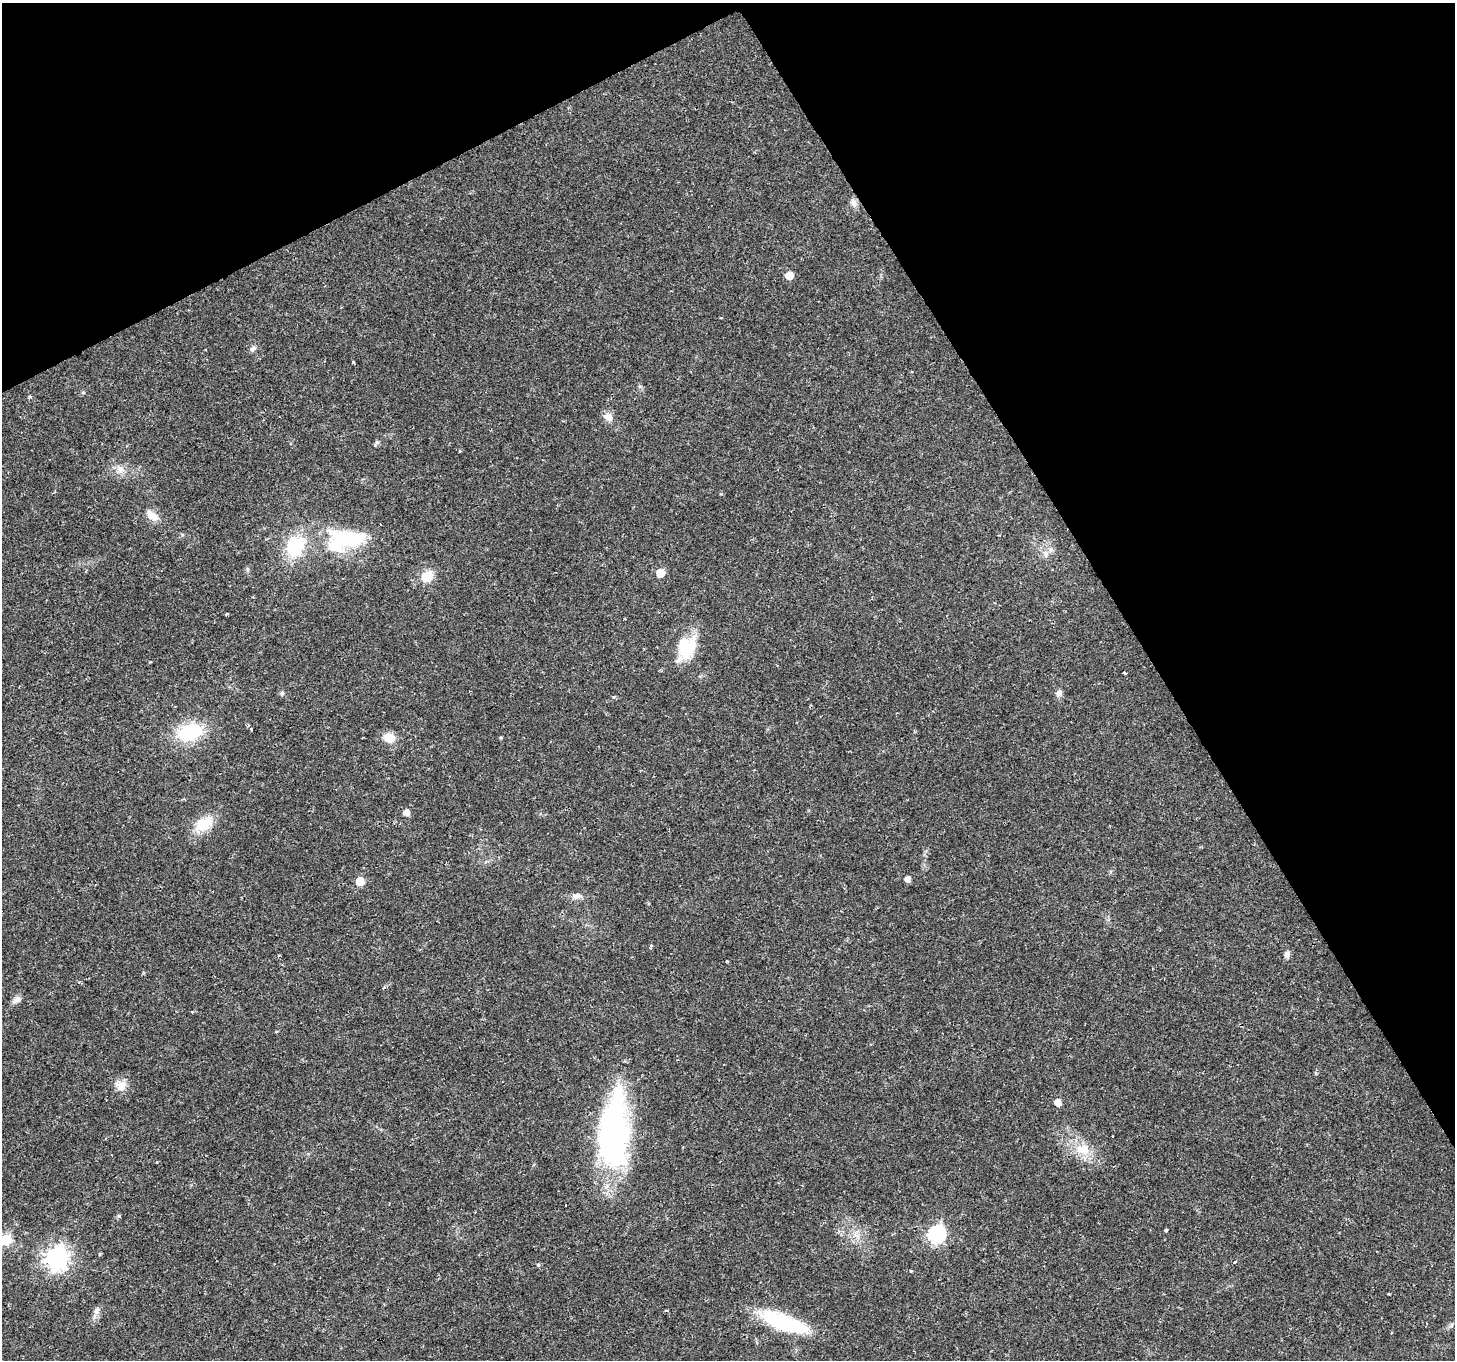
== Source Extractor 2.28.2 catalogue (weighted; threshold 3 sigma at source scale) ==
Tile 3 of 4 x 4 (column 3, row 1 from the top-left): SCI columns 2907-4359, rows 4184-5541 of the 5817 x 5709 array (HDU 1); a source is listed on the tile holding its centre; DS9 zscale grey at full resolution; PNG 1457 x 1362 px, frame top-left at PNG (2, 3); no overlay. Shown black and unused: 28% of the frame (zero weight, under 2 of 3 exposures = <1% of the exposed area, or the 3 px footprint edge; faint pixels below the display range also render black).
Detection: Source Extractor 2.28.2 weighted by HDU 2 'WHT'; one run over the whole footprint, this tile lists its part. Background 0.0332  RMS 0.0032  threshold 0.0143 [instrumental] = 3 sigma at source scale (4.5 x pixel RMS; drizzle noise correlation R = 1.50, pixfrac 1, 0.0396/0.0396 arcsec/px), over >= 5 px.
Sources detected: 53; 1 inside a brighter object's white glare — not listed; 1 inside a brighter listed object's ellipse — not listed separately; the other 51 listed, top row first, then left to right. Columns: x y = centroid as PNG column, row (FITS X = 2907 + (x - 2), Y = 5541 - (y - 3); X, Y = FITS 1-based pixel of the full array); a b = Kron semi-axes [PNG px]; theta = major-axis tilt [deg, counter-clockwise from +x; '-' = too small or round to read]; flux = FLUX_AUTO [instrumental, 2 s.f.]
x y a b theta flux
853 203 14 7 -71 1.5
789 275 5 5 - 5.5
721 318 3 3 - 0.43
253 348 9 6 33 0.95
354 362 3 3 - 5.2
83 392 5 3 - 0.35
608 417 13 10 -17 2.2
376 444 12 4 51 0.64
120 469 11 10 - 2.3
152 516 19 10 -38 3.3
348 539 49 23 1 26
295 546 23 20 64 16
1046 554 10 6 73 1.2
660 573 6 5 - 7.9
427 577 12 10 42 5.8
227 614 3 3 - 1.1
686 647 27 21 70 13
1124 673 4 3 - 1.4
282 693 6 5 - 0.7
1059 693 9 7 33 1.2
614 697 4 3 - 0.58
251 729 3 3 - 0.28
190 732 30 19 18 16
389 738 13 11 -12 4.7
406 812 6 5 - 2.2
203 824 17 12 29 9.4
908 879 6 5 - 1.7
360 881 5 5 - 7.6
576 896 14 7 7 1.8
651 946 4 4 - 0.4
1287 954 8 6 70 1.3
17 999 11 8 42 1.4
121 1086 18 13 -53 3.3
1058 1103 5 5 - 3.4
613 1131 76 29 86 86
1112 1136 3 2 - 0.28
1083 1150 22 14 -13 6.8
156 1162 3 2 - 0.22
119 1216 5 4 - 0.55
1166 1230 3 3 - 2.1
936 1234 7 7 - 82
5 1240 6 6 - 27
100 1254 5 3 - 0.32
57 1258 8 8 - 210
1235 1262 4 3 - 0.79
538 1265 5 4 - 0.45
911 1271 3 3 - 0.3
1388 1294 3 3 - 0.43
96 1310 10 6 65 1.3
784 1322 53 16 -20 26
1451 1325 7 4 71 0.5
Isophote crosses this tile's border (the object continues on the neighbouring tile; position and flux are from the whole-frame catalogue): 1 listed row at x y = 5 1240
Unlisted compact peaks at least as high as the median listed source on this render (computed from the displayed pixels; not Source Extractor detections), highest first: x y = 501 738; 30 397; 721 494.